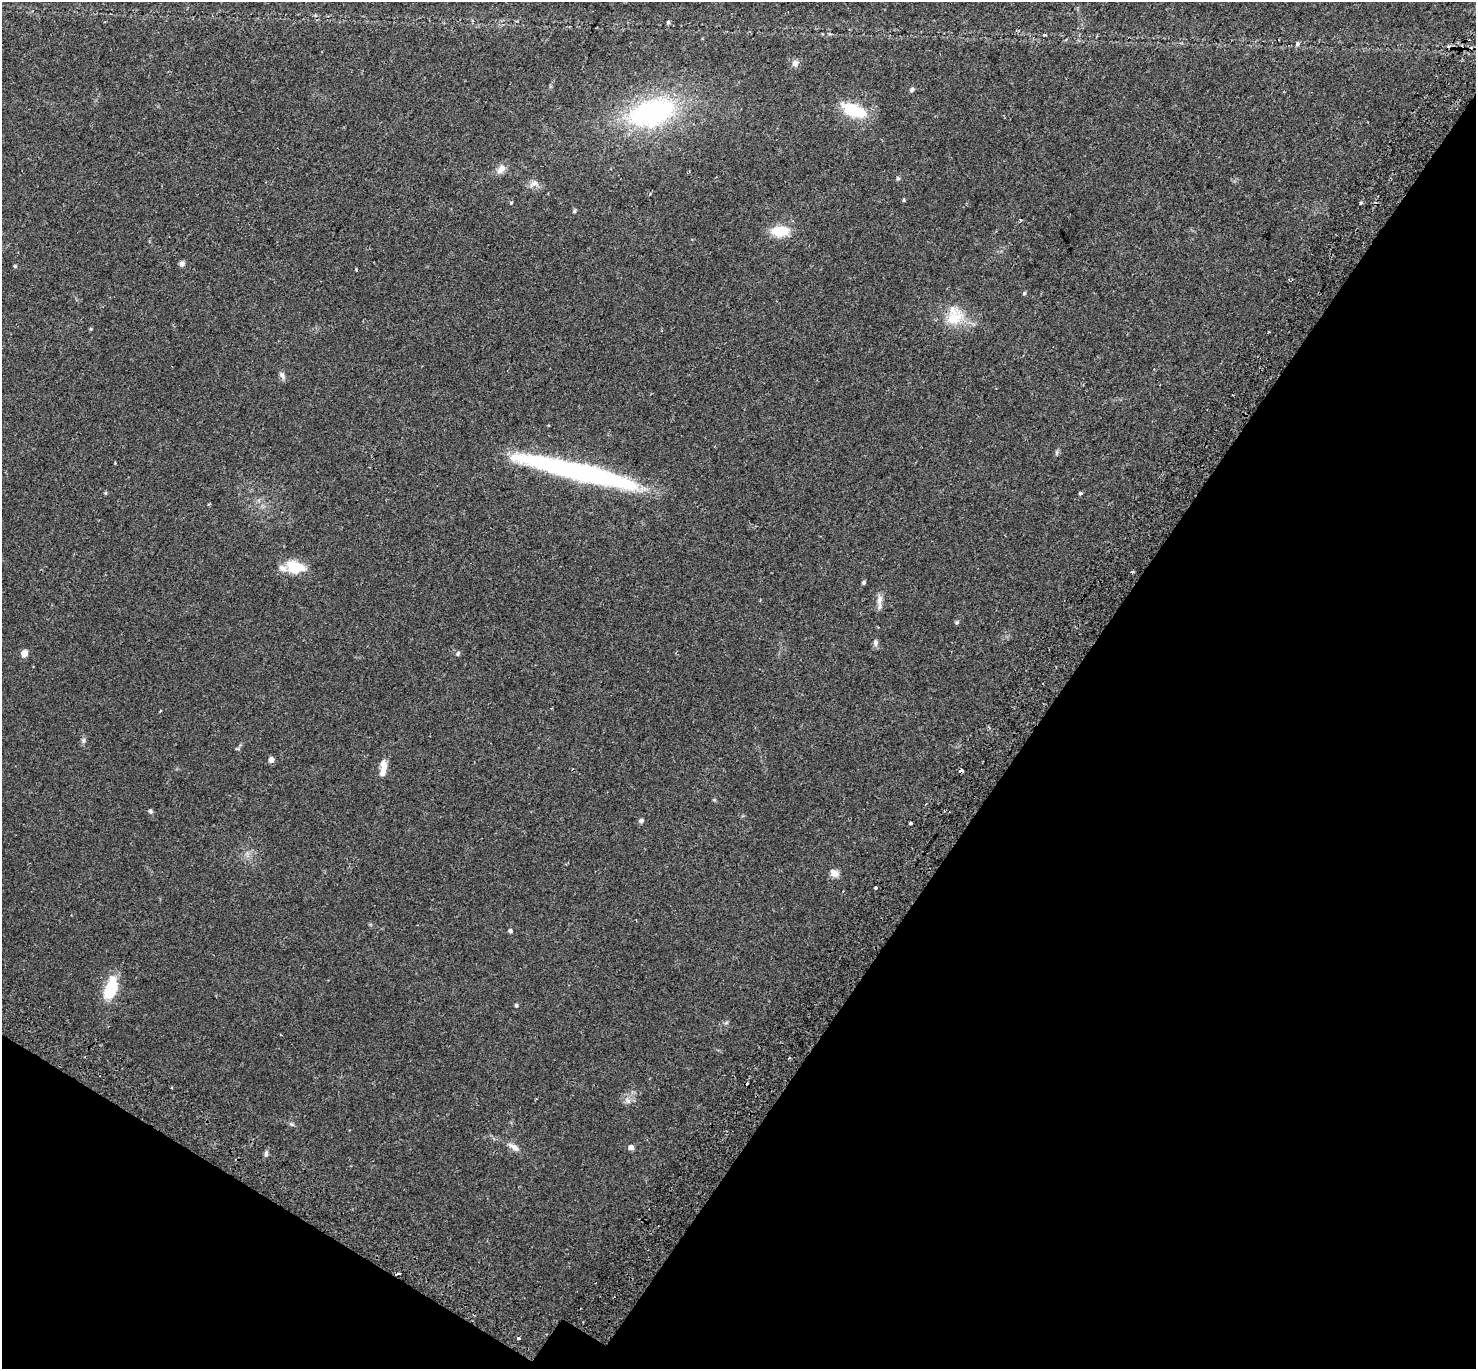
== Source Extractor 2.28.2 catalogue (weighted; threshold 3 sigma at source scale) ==
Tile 15 of 4 x 4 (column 3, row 4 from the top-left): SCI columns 3017-4490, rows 291-1657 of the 6044 x 6110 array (HDU 1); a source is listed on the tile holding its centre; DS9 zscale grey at full resolution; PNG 1478 x 1371 px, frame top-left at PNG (2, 2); no overlay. Shown black and unused: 33% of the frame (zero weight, under 2 of 3 exposures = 5% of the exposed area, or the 3 px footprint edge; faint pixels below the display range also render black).
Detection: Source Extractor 2.28.2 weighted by HDU 2 'WHT'; one run over the whole footprint, this tile lists its part. Background 0.0254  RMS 0.0035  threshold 0.0156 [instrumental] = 3 sigma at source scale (4.5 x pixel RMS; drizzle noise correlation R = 1.50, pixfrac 1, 0.0396/0.0396 arcsec/px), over >= 5 px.
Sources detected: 58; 2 inside a brighter object's white glare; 6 cosmic-ray / hot-pixel residue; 1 long thin detection or spike segment (spike, bleed or trail) — not listed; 1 inside a brighter listed object's ellipse — not listed separately; the other 48 listed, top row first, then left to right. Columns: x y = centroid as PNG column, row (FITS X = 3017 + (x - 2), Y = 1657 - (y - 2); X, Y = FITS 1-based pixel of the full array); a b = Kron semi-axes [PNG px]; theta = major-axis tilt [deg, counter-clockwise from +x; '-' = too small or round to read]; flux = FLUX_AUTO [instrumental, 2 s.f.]
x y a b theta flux
668 22 6 4 75 0.54
1297 44 6 5 - 0.87
795 63 8 8 - 1.5
912 90 5 4 - 0.85
854 110 26 13 -20 13
652 113 50 28 17 57
501 169 15 9 48 2
534 184 14 7 26 1.6
904 200 4 4 - 0.36
511 202 4 3 - 0.74
1360 203 6 3 39 0.47
574 211 5 4 - 0.48
780 231 20 11 3 7.9
182 264 7 6 - 1
15 266 4 3 - 0.41
1024 293 5 4 - 0.44
954 316 28 23 78 9.2
91 329 4 3 - 0.27
282 376 11 6 -59 1.1
1057 452 7 4 72 0.54
1080 493 4 3 - 0.64
295 567 22 15 -13 7.9
864 582 4 4 - 0.58
879 601 22 6 86 2
957 622 5 5 - 0.55
875 642 9 6 86 1
24 653 5 5 - 3.9
458 653 6 5 - 0.64
83 740 9 4 82 0.69
271 760 5 5 - 1.8
383 768 22 8 84 3.2
961 771 4 3 - 4.6
150 811 5 5 - 0.73
641 821 5 5 - 1
910 823 3 3 - 1
834 873 12 8 -31 2
876 888 3 3 - 1.1
510 931 5 4 - 0.77
109 988 24 15 75 10
516 1005 4 4 - 0.56
790 1058 3 3 - 0.41
171 1088 3 2 - 0.27
628 1100 8 6 -54 1.1
292 1124 8 5 -20 0.58
514 1147 17 7 -31 2
631 1147 5 5 - 1.8
266 1153 7 5 75 0.74
399 1273 5 3 - 2
Overlapping masked pixels (flux is a lower limit): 2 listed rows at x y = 961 771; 399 1273